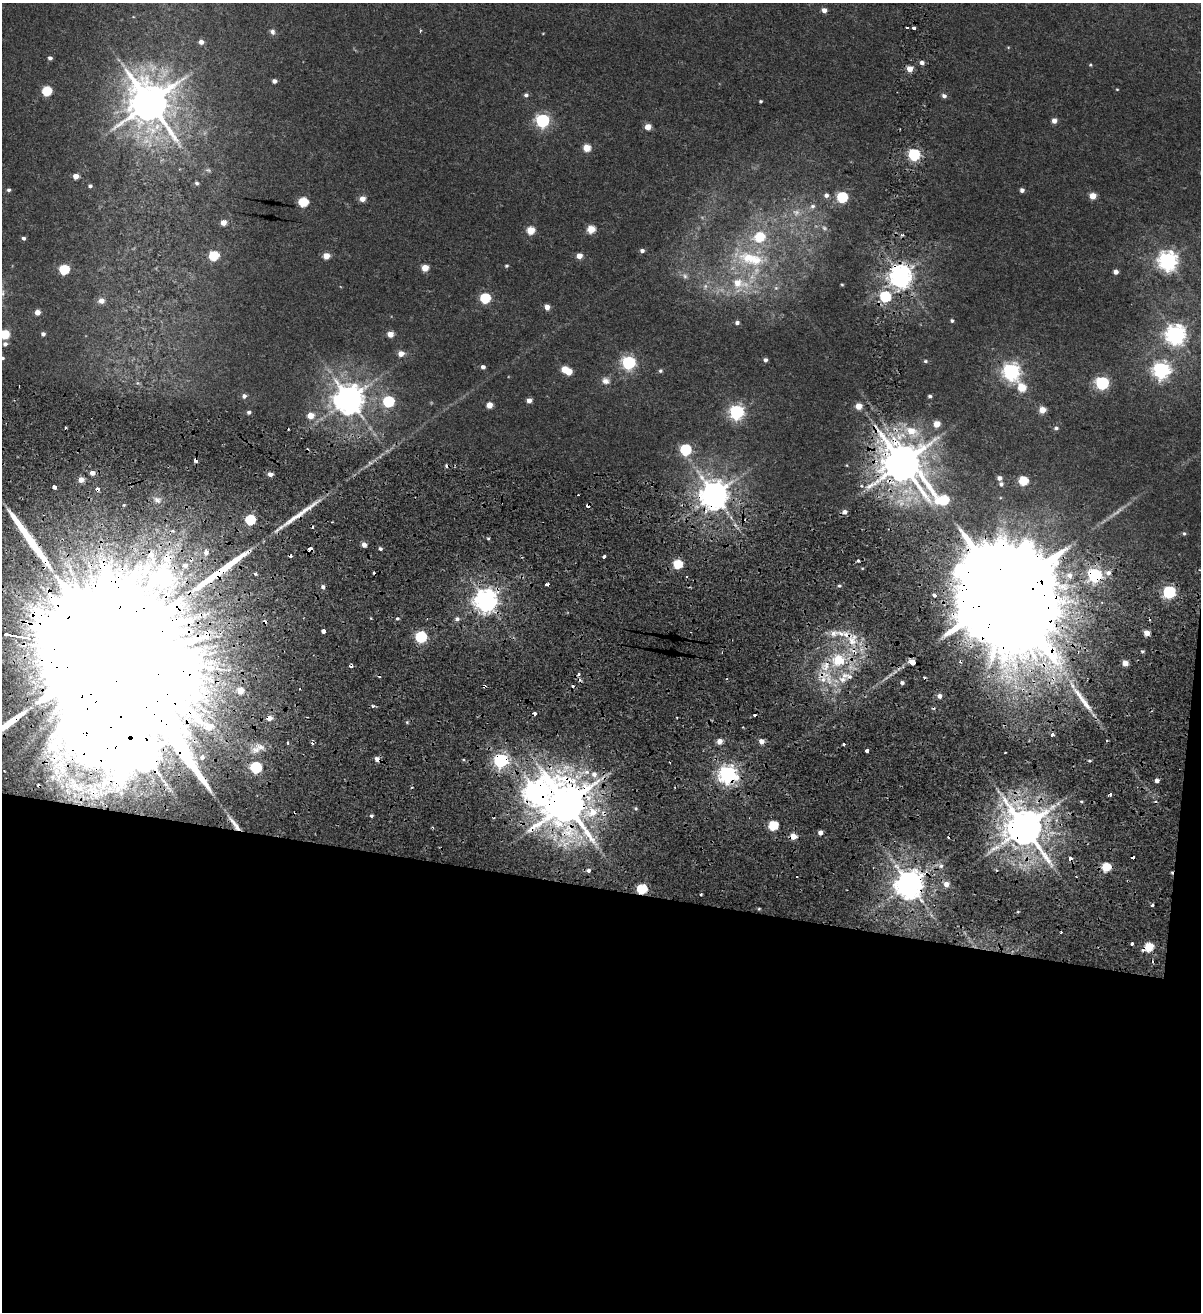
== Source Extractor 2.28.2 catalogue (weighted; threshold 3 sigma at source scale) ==
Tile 14 of 4 x 4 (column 2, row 4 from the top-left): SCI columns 1491-2689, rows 14-1323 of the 5438 x 5254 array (HDU 1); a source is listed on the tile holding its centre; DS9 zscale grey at full resolution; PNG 1203 x 1314 px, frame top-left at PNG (2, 3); no overlay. Shown black and unused: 33% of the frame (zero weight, under 2 of 4 exposures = <1% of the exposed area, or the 3 px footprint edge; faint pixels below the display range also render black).
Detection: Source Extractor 2.28.2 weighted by HDU 2 'WHT'; one run over the whole footprint, this tile lists its part. Background 0.00679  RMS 0.0025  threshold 0.0113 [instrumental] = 3 sigma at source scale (4.5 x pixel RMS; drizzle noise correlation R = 1.50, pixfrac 1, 0.0396/0.0396 arcsec/px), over >= 5 px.
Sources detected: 255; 8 too faint to see at this stretch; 2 inside a brighter object's white glare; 44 cosmic-ray / hot-pixel residue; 3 long thin detections or spike segments (spike, bleed or trail) — not listed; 3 inside a brighter listed object's ellipse — not listed separately; the other 195 listed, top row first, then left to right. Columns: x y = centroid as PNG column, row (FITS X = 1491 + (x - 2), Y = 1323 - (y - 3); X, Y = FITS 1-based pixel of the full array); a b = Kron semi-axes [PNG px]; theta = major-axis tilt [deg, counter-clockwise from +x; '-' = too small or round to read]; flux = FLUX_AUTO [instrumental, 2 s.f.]
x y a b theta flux
824 10 5 4 - 1.5
913 28 3 3 - 3.7
420 31 4 3 - 0.25
272 32 7 6 - 0.88
543 33 4 3 - 0.15
201 42 5 5 - 1.3
1008 47 5 3 - 0.19
50 58 4 4 - 0.72
922 62 5 4 - 0.99
1090 65 4 4 - 0.25
910 69 4 4 - 3.1
274 81 4 4 - 1
1117 89 4 3 - 0.19
46 91 5 5 - 12
526 95 5 5 - 0.7
944 96 5 5 - 0.79
761 101 3 3 - 0.36
149 103 14 13 - 820
542 121 6 6 - 48
1054 121 4 4 - 1.7
648 127 5 4 - 3
587 148 5 5 - 5.4
914 155 5 5 - 33
208 170 8 5 -21 0.45
76 176 4 4 - 1.9
196 183 5 4 - 0.45
90 186 4 3 - 0.55
9 190 5 5 - 0.48
1022 190 4 4 - 0.93
826 195 5 5 - 0.89
1093 196 5 4 - 3.6
842 197 5 5 - 21
362 199 5 5 - 2.3
303 202 5 5 - 12
812 206 7 6 - 0.68
223 223 5 4 - 1.9
591 229 5 5 - 5.8
530 230 5 5 - 6.4
902 235 5 4 - 0.43
759 237 6 5 - 11
23 238 4 4 - 0.61
642 251 5 4 - 0.79
213 256 6 5 - 12
326 256 5 4 - 3.3
579 256 4 4 - 2.5
751 259 46 19 -12 13
1168 261 7 7 - 130
506 266 5 4 - 0.35
425 268 5 4 - 4
64 270 6 5 - 13
1116 272 4 4 - 1.3
685 276 9 7 -64 0.86
900 276 7 7 - 210
738 283 20 10 -12 5.7
842 284 3 2 - 0.22
776 288 7 5 43 0.5
885 296 6 5 - 21
485 298 6 5 - 16
101 301 6 5 - 1.7
547 307 4 4 - 1.9
37 312 4 4 - 2
952 321 5 4 - 0.34
737 323 5 5 - 0.76
4 334 5 5 - 10
43 334 4 4 - 0.72
390 334 5 4 - 2.7
1175 334 7 7 - 140
5 344 6 5 - 0.79
401 354 5 5 - 2.2
2 358 4 4 - 0.34
765 360 4 4 - 0.72
925 361 5 4 - 0.39
628 363 6 6 - 48
483 367 4 4 - 0.81
564 369 5 4 - 3.6
1161 370 7 7 - 85
660 371 5 5 - 0.46
1011 371 7 7 - 95
569 372 5 4 - 3.6
605 381 12 9 -12 1.4
1102 383 6 6 - 44
1022 387 7 5 -50 7.4
244 396 5 5 - 0.88
930 396 4 4 - 0.48
349 399 9 9 - 400
529 400 4 4 - 1.6
388 401 6 6 - 20
489 405 5 4 - 3.2
859 406 5 5 - 3.4
1043 410 5 5 - 3.4
249 412 4 4 - 0.66
736 412 6 6 - 62
310 415 5 5 - 3.2
937 424 5 5 - 3.4
1056 428 6 5 - 0.59
911 431 24 12 -30 7.1
685 450 6 6 - 22
902 463 12 12 - 890
847 465 5 3 - 0.19
92 473 4 4 - 1.4
270 474 5 4 - 1.4
999 478 4 4 - 0.89
81 480 4 4 - 2
1023 481 5 5 - 11
1001 484 4 4 - 0.58
861 486 4 4 - 0.35
54 487 4 3 - 3.1
714 495 9 8 - 370
157 500 10 6 -39 0.88
943 500 31 11 -23 18
588 506 4 3 - 1.6
296 516 48 6 35 5.2
250 520 5 5 - 18
1184 533 5 5 - 0.39
488 538 5 3 - 0.27
364 545 4 4 - 1.6
310 549 4 4 - 2.9
380 549 4 4 - 0.51
206 552 4 3 - 5.2
150 554 6 6 - 2.4
604 556 4 3 - 0.68
153 561 9 6 -84 2.2
858 561 3 3 - 0.45
678 564 5 5 - 13
185 566 10 8 0 1.9
1108 573 6 6 - 1.1
255 574 5 3 - 0.31
1069 575 7 7 - 1.3
1095 575 6 6 - 52
839 586 4 3 - 0.35
323 587 5 4 - 0.8
1004 592 38 25 -14 14000
1169 592 6 6 - 40
934 595 4 3 - 3.1
486 600 7 7 - 210
182 613 7 6 - 1.6
397 618 4 4 - 0.38
457 619 6 5 - 0.73
323 631 4 3 - 6.2
834 633 15 8 17 2.1
1147 633 4 4 - 2.8
421 637 6 5 - 24
852 641 17 12 -51 4.9
1142 651 4 4 - 0.36
117 652 139 28 -9 77000
838 660 11 11 - 6.8
912 662 4 3 - 38
1125 663 4 4 - 2.3
825 666 17 10 67 4.2
842 679 10 9 - 2.1
902 683 4 4 - 0.71
240 691 4 4 - 3.2
939 696 5 5 - 0.95
1085 703 32 8 -53 4.5
373 706 4 4 - 0.48
269 718 6 5 - 1.7
199 721 5 4 - 2.8
209 726 7 6 - 1.7
1052 735 3 3 - 1.7
719 741 5 4 - 2.2
761 741 5 4 - 2
843 744 3 3 - 1.8
261 747 11 8 -5 1.8
867 751 3 3 - 1.2
202 757 3 3 - 2.4
500 761 6 6 - 54
1090 761 5 3 - 0.34
256 767 6 5 - 23
587 772 7 6 - 1.3
594 774 8 7 - 1.5
727 774 7 7 - 110
536 791 11 9 54 220
1110 794 3 2 - 0.84
588 797 9 8 - 2.5
1081 801 5 3 - 0.26
566 804 13 12 - 1000
635 808 5 4 - 0.36
592 812 20 13 19 7.3
371 816 4 4 - 0.44
773 825 5 5 - 13
1024 827 11 10 - 820
237 828 24 5 -52 2.4
820 833 4 4 - 1.4
793 837 5 5 - 3.2
941 866 5 5 - 0.62
1106 867 5 5 - 11
588 870 5 4 - 0.79
909 884 8 8 - 390
946 884 5 5 - 1.8
642 889 5 5 - 16
701 894 4 2 - 0.26
1152 905 3 3 - 0.95
759 909 3 3 - 0.27
1132 944 3 3 - 1.2
1149 947 5 5 - 11
Overlapping masked pixels (flux is a lower limit): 28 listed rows (the first 20) at x y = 900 276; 902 463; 714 495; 588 506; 296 516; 310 549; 150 554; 185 566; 1095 575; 1004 592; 486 600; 852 641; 117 652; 825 666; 1085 703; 269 718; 199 721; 500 761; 727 774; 536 791
Isophote crosses this tile's border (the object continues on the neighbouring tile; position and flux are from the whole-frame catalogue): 3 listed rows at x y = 4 334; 2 358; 117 652